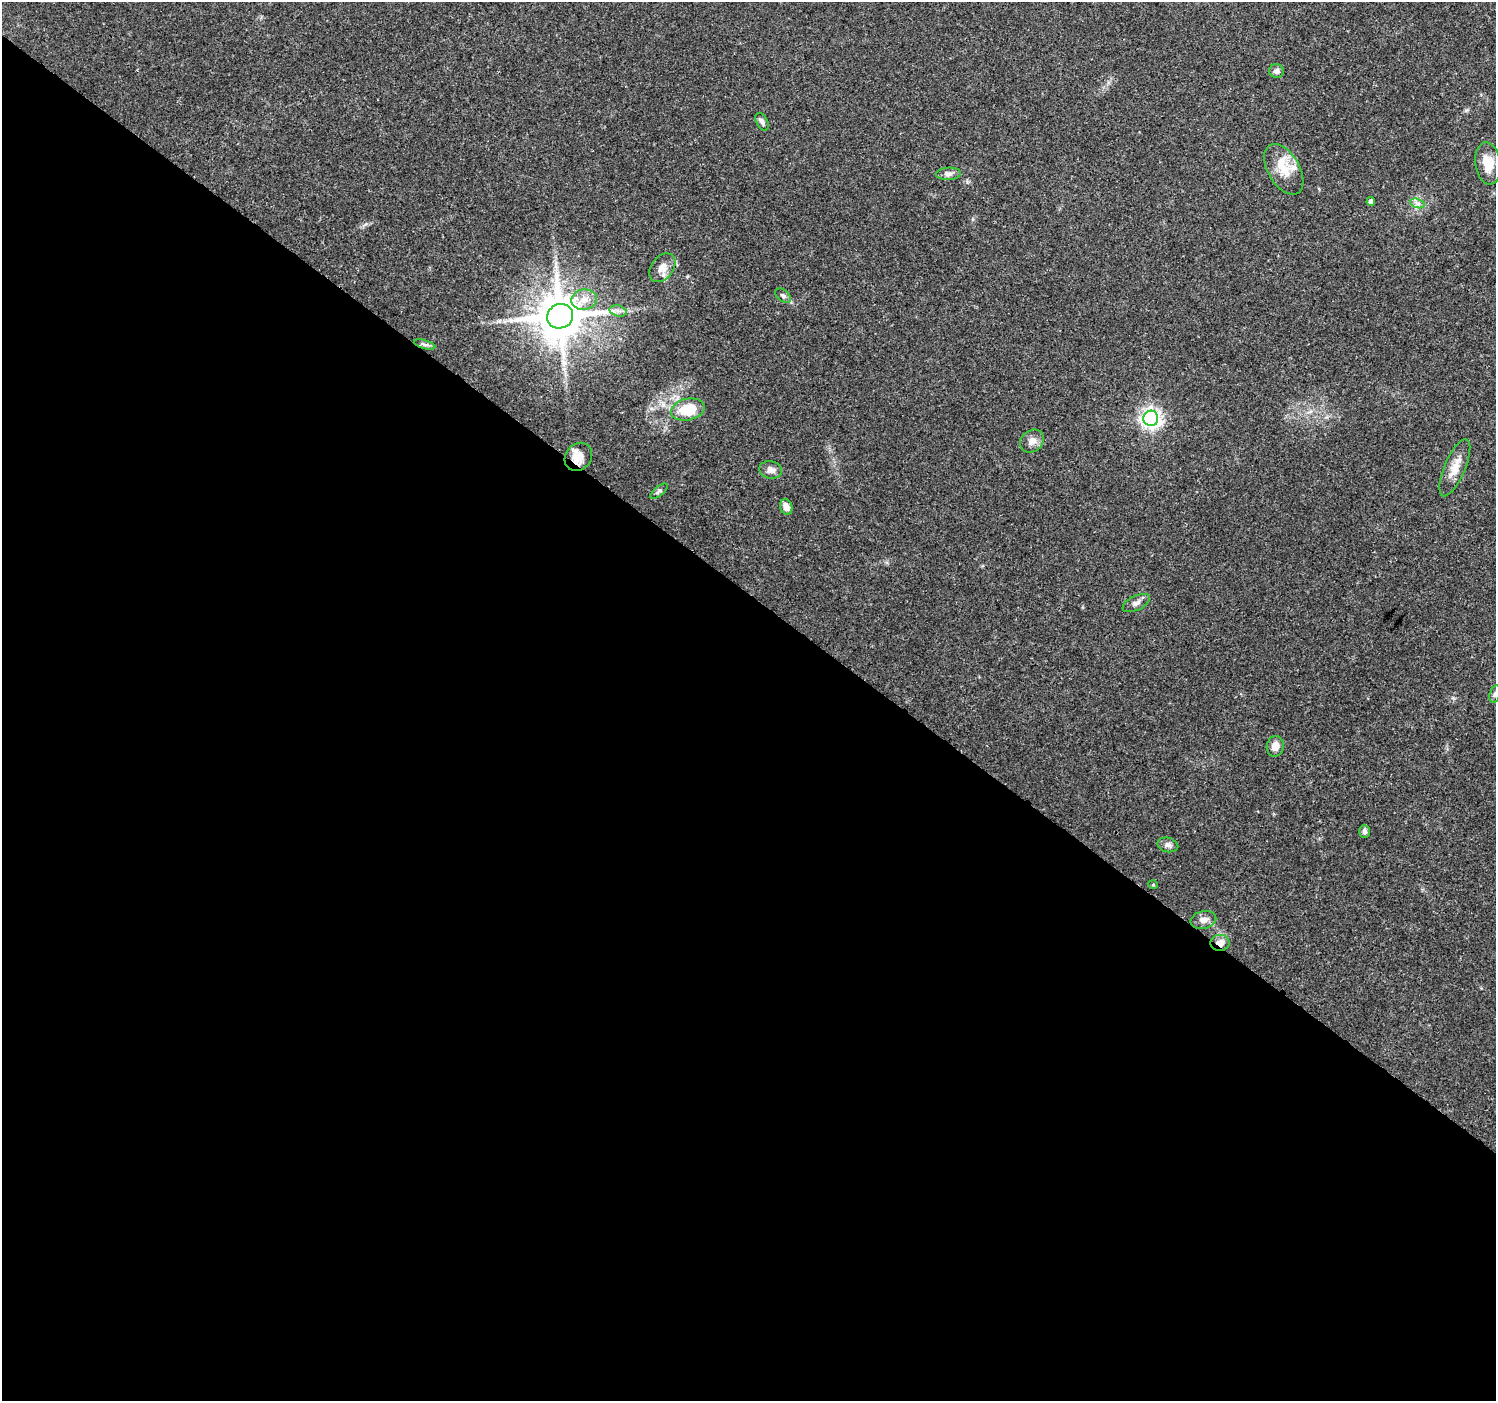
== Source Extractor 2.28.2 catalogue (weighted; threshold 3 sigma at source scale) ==
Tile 14 of 4 x 4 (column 2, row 4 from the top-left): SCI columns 1497-2990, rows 178-1576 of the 5988 x 6020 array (HDU 1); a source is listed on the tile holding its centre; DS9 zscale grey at full resolution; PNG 1498 x 1403 px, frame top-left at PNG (2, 2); each listed source drawn as its Kron ellipse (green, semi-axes under 4 px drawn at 4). Shown black and unused: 58% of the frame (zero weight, under 3 of 4 exposures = <1% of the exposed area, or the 3 px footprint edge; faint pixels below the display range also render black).
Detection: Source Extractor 2.28.2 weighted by HDU 2 'WHT'; one run over the whole footprint, this tile lists its part. Background 0.0621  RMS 0.0028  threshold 0.0124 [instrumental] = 3 sigma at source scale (4.5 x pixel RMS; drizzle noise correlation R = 1.50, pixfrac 1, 0.0396/0.0396 arcsec/px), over >= 5 px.
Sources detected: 31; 1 cosmic-ray / hot-pixel residue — neither listed nor drawn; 1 inside a brighter listed object's ellipse — not listed separately; the other 29 listed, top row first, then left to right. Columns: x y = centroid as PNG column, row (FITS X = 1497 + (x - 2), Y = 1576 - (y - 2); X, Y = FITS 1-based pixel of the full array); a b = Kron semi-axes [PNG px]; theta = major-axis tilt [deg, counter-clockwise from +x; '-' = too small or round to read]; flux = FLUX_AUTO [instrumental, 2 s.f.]
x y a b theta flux
1276 71 7 7 - 1.1
762 122 9 5 -61 0.89
1488 163 21 13 -82 4.7
1284 169 28 15 -59 6.2
948 174 12 6 3 1.2
1371 202 4 4 - 1.1
1417 203 7 4 -19 0.82
662 268 16 11 53 2.8
783 296 9 5 -37 0.76
584 300 13 10 8 3
618 311 8 5 -15 1
560 316 13 12 - 1300
425 345 11 3 -15 0.69
688 409 17 10 12 8.5
1151 418 8 7 - 140
1032 441 13 10 41 2.1
578 457 15 12 48 3.3
1455 468 31 10 67 4.1
771 470 11 8 -13 1.6
659 491 10 4 40 0.63
786 507 8 6 -69 1.9
1136 603 14 7 26 1.4
1495 694 9 5 74 0.68
1275 746 10 8 79 2.2
1364 831 6 5 - 0.78
1168 845 10 7 -14 1.1
1153 885 5 3 - 0.24
1203 920 13 8 13 2
1220 943 9 8 - 2.7
Overlapping masked pixels (flux is a lower limit): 2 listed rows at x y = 578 457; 1220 943
Isophote crosses this tile's border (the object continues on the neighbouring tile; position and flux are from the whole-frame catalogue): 1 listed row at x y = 1495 694